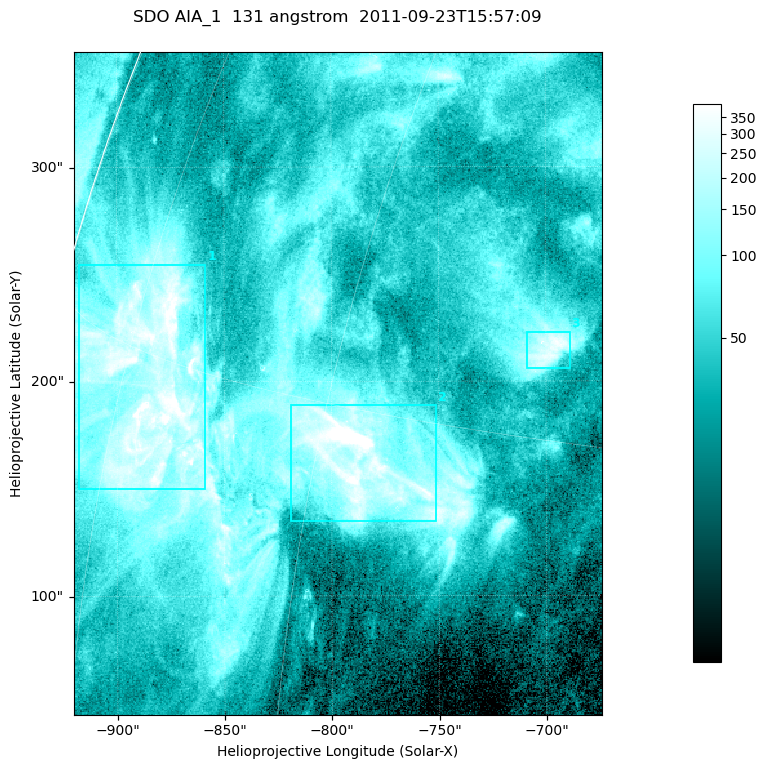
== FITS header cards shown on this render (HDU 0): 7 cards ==
TELESCOP= 'SDO     '           /
INSTRUME= 'AIA_1   '           /
WAVELNTH=                  131 /
WAVEUNIT= 'angstrom'           /
DATE-OBS= '2011-09-23T15:57:09.62' /
CTYPE1  = 'HPLN-TAN'           /
CTYPE2  = 'HPLT-TAN'           /

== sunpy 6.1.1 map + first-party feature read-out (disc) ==
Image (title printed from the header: SDO AIA_1  131 angstrom  2011-09-23T15:57:09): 410 x 514 px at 0.601 arcsec/px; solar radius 957 arcsec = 1592 px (partial field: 2.6% of the solar disc is inside the frame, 98% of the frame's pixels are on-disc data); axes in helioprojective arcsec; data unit not stated in the header (colour bar unlabelled)
Pointing: header CRPIX1/2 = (2043.14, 2045.51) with CRVAL1/2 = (0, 0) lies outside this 410 x 514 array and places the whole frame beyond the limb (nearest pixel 1.41 R_sun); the SolarSoft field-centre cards XCEN/YCEN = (-797.1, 199.1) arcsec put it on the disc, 1308 arcsec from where CRPIX/CRVAL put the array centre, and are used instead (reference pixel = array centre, CRVAL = XCEN/YCEN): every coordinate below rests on XCEN/YCEN
Orientation: roll -0.139 deg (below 1 deg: not rotated)
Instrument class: DISC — disc imager (sunpy class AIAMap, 131 A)
Bright regions (active regions / flare kernels): reference = the on-disc median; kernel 3 px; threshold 5 sigma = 166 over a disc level ~47.2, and >= 1.15x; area >= 210 px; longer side >= 5 px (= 3 arcsec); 3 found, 3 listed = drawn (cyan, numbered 1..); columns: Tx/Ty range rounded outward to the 2 arcsec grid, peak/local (2 s.f.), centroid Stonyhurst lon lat
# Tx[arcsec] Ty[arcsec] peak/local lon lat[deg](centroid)
1 -918..-858 150..256 15 -72 +14
2 -820..-750 134..190 16 -58 +14
3 -710..-688 206..224 7.8 -50 +18
Off-limb structures (1.02-1.3 R_sun): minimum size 105 px: none found